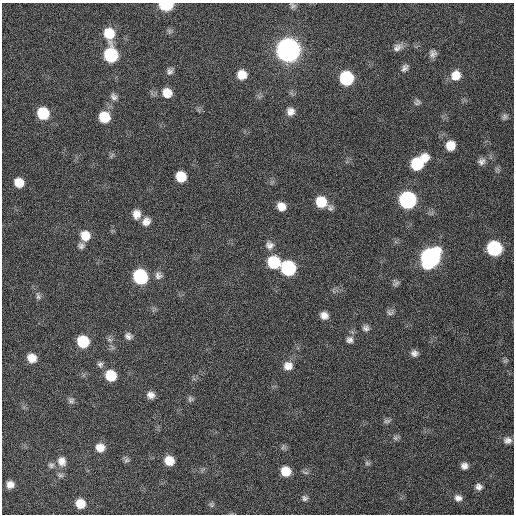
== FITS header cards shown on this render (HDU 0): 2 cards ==
NAXIS1  =                  512 / Axis length
NAXIS2  =                  512 / Axis length

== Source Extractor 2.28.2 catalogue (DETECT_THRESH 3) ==
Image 512 x 512 px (HDU 0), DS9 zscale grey, 1 PNG px = 1 image px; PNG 516 x 516 px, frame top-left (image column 1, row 512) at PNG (2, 3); no overlay
Background 130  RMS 12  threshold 34.9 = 3 sigma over >= 5 px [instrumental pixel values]
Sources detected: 76; all 76 listed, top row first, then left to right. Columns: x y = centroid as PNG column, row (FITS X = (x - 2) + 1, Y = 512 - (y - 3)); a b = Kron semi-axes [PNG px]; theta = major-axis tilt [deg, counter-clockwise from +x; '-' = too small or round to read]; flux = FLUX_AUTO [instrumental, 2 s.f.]
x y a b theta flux
166 5 9 6 1 53000
293 6 9 7 -22 2200
169 31 7 5 90 1700
109 33 12 10 -78 21000
397 47 13 9 26 4300
288 50 11 11 - 770000
433 54 10 9 - 3500
111 55 11 9 -82 65000
405 68 10 7 53 3000
170 71 10 7 49 2900
242 75 10 10 - 11000
456 75 11 10 - 10000
346 78 10 9 - 61000
167 93 10 9 - 11000
114 97 10 8 -47 3200
418 101 11 5 -39 2000
290 111 10 10 - 5200
43 113 10 9 - 33000
104 117 10 10 - 21000
505 117 9 7 79 2300
450 145 10 10 - 12000
111 155 9 3 69 1100
481 161 10 9 - 3900
418 163 17 10 40 44000
181 177 9 8 - 17000
19 183 10 9 - 13000
407 200 10 10 - 160000
321 202 10 9 - 21000
281 206 9 8 - 7400
330 208 9 8 - 2300
136 214 11 9 83 6700
146 221 11 9 47 5700
85 236 11 10 - 13000
269 245 11 11 - 4700
81 246 9 8 - 2700
494 248 10 9 - 87000
430 258 12 10 53 290000
274 262 10 10 - 37000
288 268 10 9 - 88000
158 275 11 10 - 4000
140 277 10 9 - 83000
396 283 8 8 - 2300
38 296 9 5 -82 2200
390 312 10 7 13 2600
324 315 9 8 - 5400
366 328 9 9 - 3100
128 336 10 8 -34 3400
109 340 8 5 -19 1800
350 340 10 9 - 3600
83 342 10 9 - 31000
414 353 9 8 - 3500
32 358 9 8 - 9600
505 361 7 4 18 1400
100 364 9 8 - 2500
288 366 12 11 - 7100
111 376 10 9 - 22000
151 395 9 8 - 4700
190 399 8 6 -61 1900
71 400 9 7 0 2400
387 421 10 6 7 2100
395 438 8 6 -21 2000
508 440 10 8 -2 3900
100 448 10 9 - 8300
126 460 8 6 2 1900
62 461 14 11 -76 7500
169 461 9 8 - 12000
367 463 8 5 -19 1600
51 465 8 8 - 2800
464 466 8 7 - 3900
286 471 8 8 - 15000
10 484 7 6 - 5800
479 487 9 8 - 3600
305 498 7 7 - 2100
458 498 10 8 -14 4300
80 504 9 8 - 13000
211 505 7 6 - 1800
At the frame edge (FLAGS 8, measured only in part): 1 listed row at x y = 166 5